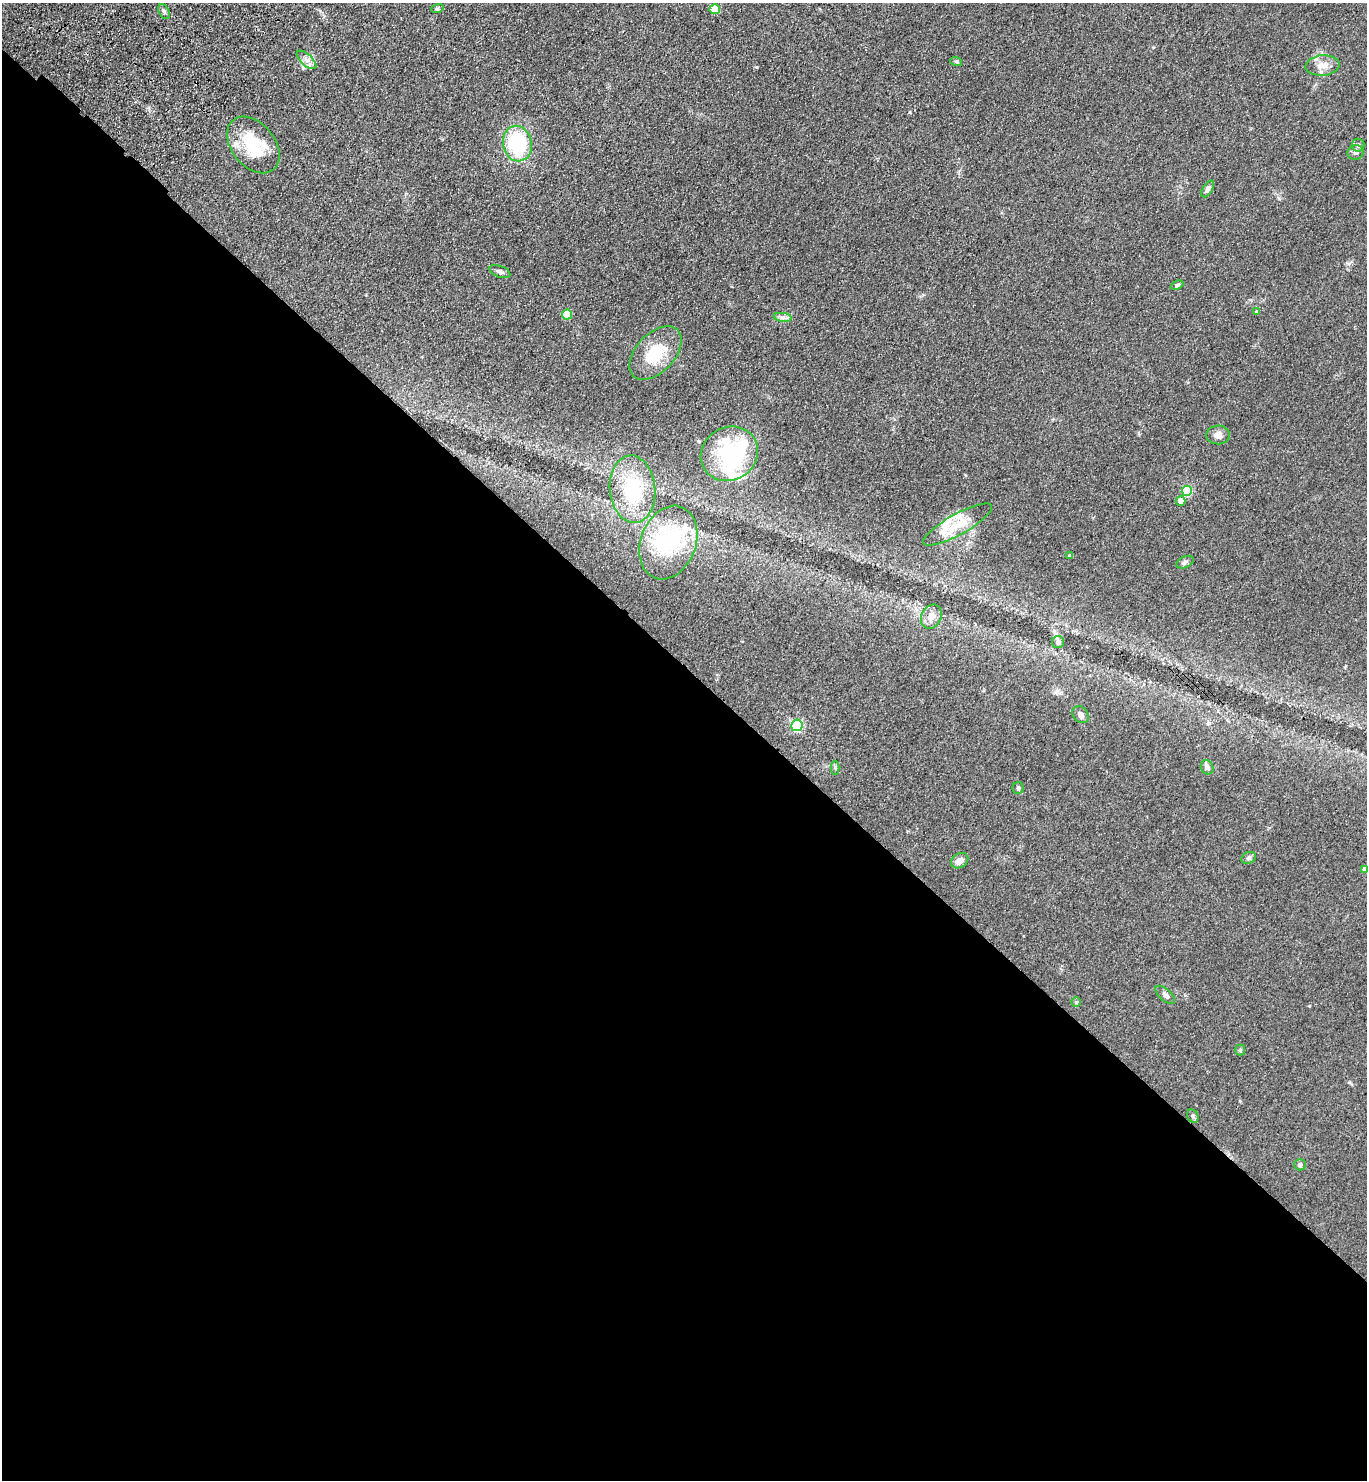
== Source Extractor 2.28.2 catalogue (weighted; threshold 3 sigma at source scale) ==
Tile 14 of 4 x 4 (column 2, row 4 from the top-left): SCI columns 1757-3121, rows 84-1561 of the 6103 x 6077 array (HDU 1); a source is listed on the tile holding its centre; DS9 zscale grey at full resolution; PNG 1369 x 1482 px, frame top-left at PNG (2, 3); each listed source drawn as its Kron ellipse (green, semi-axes under 4 px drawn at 4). Shown black and unused: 55% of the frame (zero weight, under 3 of 4 exposures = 6% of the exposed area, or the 3 px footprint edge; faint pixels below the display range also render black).
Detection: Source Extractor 2.28.2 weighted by HDU 2 'WHT'; one run over the whole footprint, this tile lists its part. Background 0.0907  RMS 0.0088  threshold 0.0396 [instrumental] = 3 sigma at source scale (4.5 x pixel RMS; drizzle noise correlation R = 1.50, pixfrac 1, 0.05/0.05 arcsec/px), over >= 5 px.
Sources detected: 50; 5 inside a brighter object's white glare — neither listed nor drawn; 4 inside a brighter listed object's ellipse — not listed separately; the other 41 listed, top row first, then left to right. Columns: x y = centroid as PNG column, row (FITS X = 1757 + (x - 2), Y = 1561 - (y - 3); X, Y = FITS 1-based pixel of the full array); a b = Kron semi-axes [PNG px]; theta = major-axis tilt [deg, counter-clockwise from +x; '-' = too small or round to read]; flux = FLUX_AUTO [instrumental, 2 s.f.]
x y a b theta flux
437 9 6 4 17 1.2
715 9 5 5 - 20
164 12 8 5 -63 1.8
306 60 12 5 -42 4.3
956 61 6 4 -19 1.1
1322 65 17 10 4 8.5
517 144 18 14 -79 69
253 145 32 21 -50 40
1358 145 6 6 - 2
1356 153 8 7 - 2.9
1208 189 9 5 58 2.8
500 272 11 5 -20 2.5
1177 285 6 4 24 1.4
1257 312 4 4 - 1.5
567 315 5 5 - 29
783 317 9 4 -8 2.7
655 353 32 19 47 34
1218 435 12 9 2 5
729 454 29 26 32 56
632 489 34 22 -84 55
1187 491 5 5 - 43
1180 501 5 5 - 6
958 525 39 10 29 17
668 542 38 27 69 73
1070 556 4 4 - 1.5
1185 562 9 5 24 2.1
931 617 12 10 63 6.3
1058 642 6 6 - 2.1
1081 715 9 7 -48 3.9
797 725 5 5 - 90
1207 767 7 6 - 2.7
835 768 7 4 -90 1.4
1018 788 6 5 - 1.5
1249 858 7 5 21 1.8
960 861 9 7 30 6.2
1364 869 4 4 - 2.1
1165 995 12 6 -41 2.9
1076 1002 5 5 - 1
1240 1050 5 5 - 1.2
1193 1116 7 5 -63 2.1
1300 1165 6 5 - 2.2
Unlisted compact peaks at least as high as the median listed source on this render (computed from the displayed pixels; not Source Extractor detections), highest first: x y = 757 67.